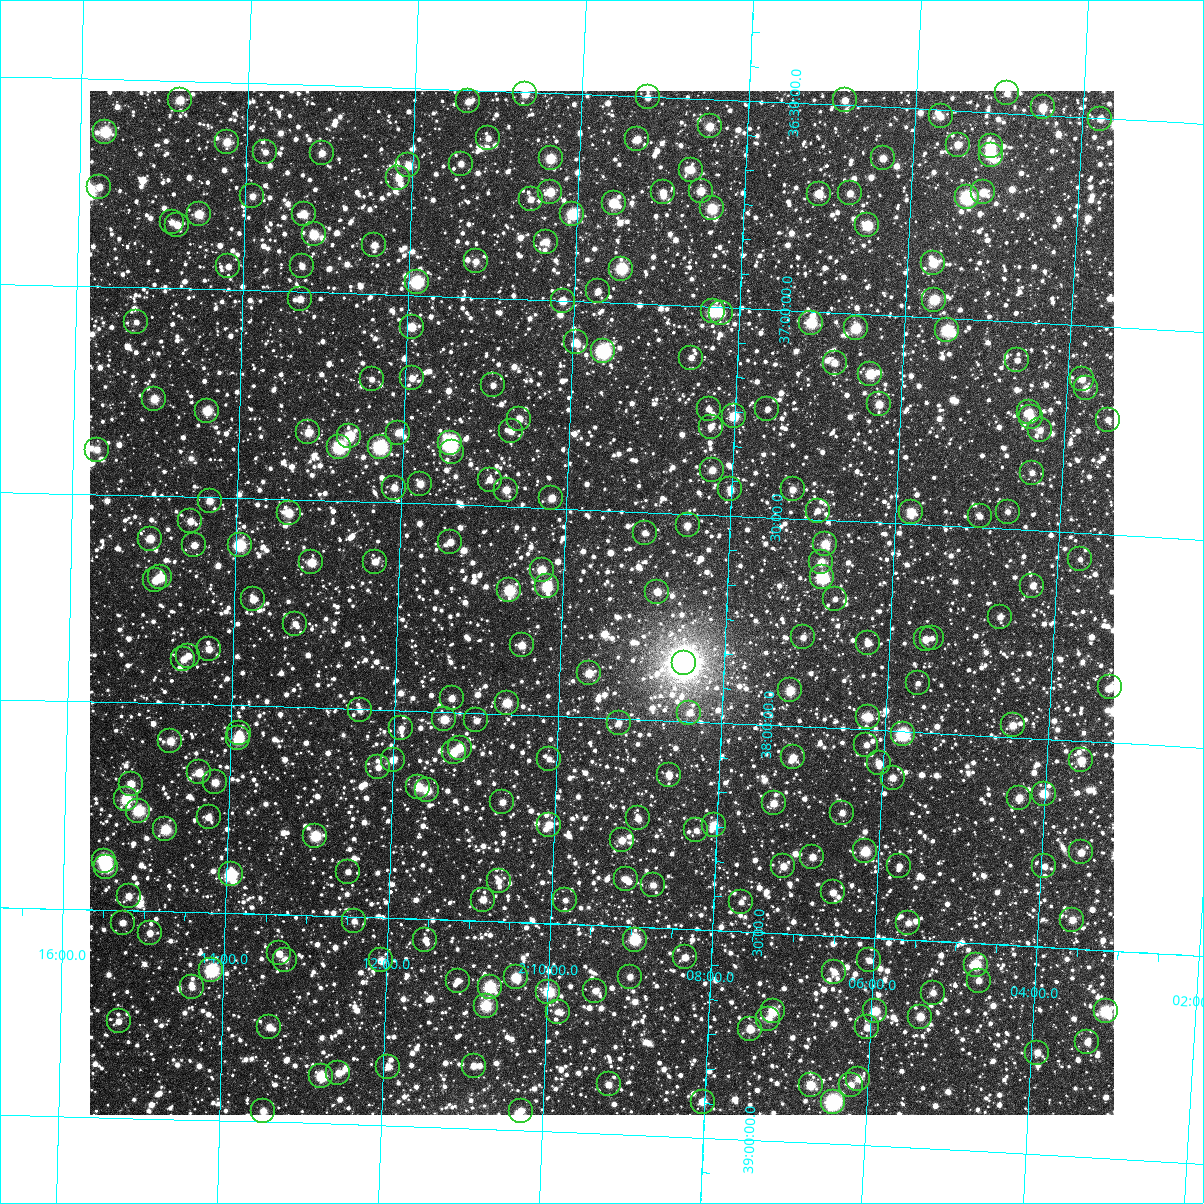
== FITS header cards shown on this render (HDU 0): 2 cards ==
NAXIS1  =                 1024
NAXIS2  =                 1024

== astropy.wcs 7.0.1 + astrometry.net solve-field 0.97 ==
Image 1024 x 1024 px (HDU 0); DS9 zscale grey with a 90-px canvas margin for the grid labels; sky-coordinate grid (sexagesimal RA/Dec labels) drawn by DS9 from the SOLVED WCS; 259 Tycho-2 reference stars matched to detected sources circled (green)
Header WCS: RA---TAN-SIP/DEC--TAN-SIP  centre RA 02:09:31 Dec +37:43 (32.38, +37.72 deg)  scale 8.67 arcsec/px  FOV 148.0' x 148.0'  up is +178 deg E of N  parity flipped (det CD > 0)
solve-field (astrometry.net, Tycho-2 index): VERIFIED the header's WCS against the Tycho-2 star catalogue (verified at 6 index scales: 14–259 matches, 0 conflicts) and refined it, rather than solving blind
Solved WCS: RA---TAN-SIP/DEC--TAN-SIP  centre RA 02:09:31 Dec +37:43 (32.38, +37.72 deg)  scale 8.67 arcsec/px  FOV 148.0' x 148.0'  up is +178 deg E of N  parity flipped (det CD > 0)
The solver's refit moves the header's centre by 0.18 arcsec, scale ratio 1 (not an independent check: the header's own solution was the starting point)
Tycho-2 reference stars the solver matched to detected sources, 259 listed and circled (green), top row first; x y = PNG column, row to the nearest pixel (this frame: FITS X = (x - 90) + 1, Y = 1024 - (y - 91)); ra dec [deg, ICRS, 3 dp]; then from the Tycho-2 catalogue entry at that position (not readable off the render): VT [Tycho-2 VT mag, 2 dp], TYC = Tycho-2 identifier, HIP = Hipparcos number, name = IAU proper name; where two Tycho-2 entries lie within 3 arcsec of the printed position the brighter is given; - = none
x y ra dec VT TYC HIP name
1007 93 31.228 +36.452 11.36 2320-458-1 - -
525 94 32.670 +36.505 10.41 2321-1218-1 - -
648 97 32.303 +36.502 11.58 2321-1222-1 - -
180 100 33.704 +36.546 10.23 2321-1278-1 - -
845 100 31.712 +36.488 11.09 2321-1014-1 - -
468 101 32.840 +36.528 11.18 2321-1134-1 - -
1043 107 31.119 +36.482 10.20 2320-258-1 - -
941 116 31.423 +36.516 11.23 2320-1526-1 - -
1100 119 30.945 +36.502 11.27 2320-506-1 - -
710 126 32.114 +36.566 10.39 2321-1002-1 - -
105 132 33.925 +36.626 9.27 2322-234-1 - -
488 138 32.776 +36.615 11.69 2321-974-1 - -
637 139 32.329 +36.604 10.92 2321-1576-1 - -
227 142 33.559 +36.644 10.58 2321-1241-1 - -
958 145 31.368 +36.582 11.21 2320-1713-1 - -
991 146 31.269 +36.582 9.56 2320-1751-1 - -
265 152 33.443 +36.666 11.69 2321-1154-1 - -
322 153 33.274 +36.664 11.11 2321-1417-1 - -
991 155 31.268 +36.602 9.39 2320-1694-1 - -
551 158 32.587 +36.658 9.80 2321-830-1 - -
883 158 31.590 +36.624 10.78 2321-1639-1 - -
461 164 32.856 +36.679 11.84 2321-1466-1 - -
408 165 33.013 +36.687 10.35 2321-1536-1 - -
691 170 32.165 +36.672 10.56 2321-490-1 - -
398 178 33.041 +36.717 10.75 2321-1156-1 - -
99 187 33.940 +36.760 11.19 2322-24-1 - -
701 191 32.132 +36.722 10.50 2321-1572-1 - -
550 192 32.584 +36.739 10.05 2321-1392-1 - -
663 192 32.245 +36.728 11.15 2321-1444-1 - -
983 192 31.284 +36.693 10.63 2320-1329-1 - -
850 193 31.684 +36.712 11.31 2321-1620-1 - -
819 194 31.778 +36.716 10.36 2321-786-1 - -
252 196 33.479 +36.773 11.24 2321-150-1 - -
967 197 31.331 +36.707 8.29 2320-1567-1 - -
531 199 32.641 +36.758 11.59 2321-754-1 - -
614 203 32.392 +36.760 9.81 2321-682-1 - -
712 208 32.096 +36.763 9.51 2321-760-1 - -
199 214 33.638 +36.820 10.11 2321-1139-1 - -
304 214 33.323 +36.811 10.93 2321-1602-1 - -
572 214 32.514 +36.790 9.17 2321-1599-1 - -
172 222 33.719 +36.841 11.62 2321-576-1 - -
177 225 33.701 +36.847 11.25 2321-138-1 - -
867 225 31.627 +36.787 9.57 2321-1122-1 - -
314 234 33.291 +36.861 9.93 2321-688-1 - -
546 242 32.592 +36.859 11.05 2321-1232-1 - -
374 245 33.107 +36.881 11.09 2321-364-1 - -
476 261 32.800 +36.912 11.43 2321-1347-1 - -
933 263 31.423 +36.868 9.80 2320-579-1 - -
228 266 33.545 +36.943 11.53 2321-1322-1 - -
302 266 33.323 +36.938 11.69 2321-244-1 - -
621 269 32.361 +36.916 8.92 2321-476-1 - -
417 282 32.975 +36.966 8.79 2321-592-1 10253 -
598 291 32.428 +36.973 11.64 2321-494-1 - -
300 299 33.326 +37.017 11.26 2321-70-1 - -
934 300 31.416 +36.957 9.82 2320-145-1 9772 -
563 301 32.533 +36.999 11.11 2321-1099-1 - -
713 311 32.079 +37.011 9.42 2321-1145-1 - -
721 313 32.056 +37.013 10.38 2321-12-1 - -
136 322 33.819 +37.083 11.98 2322-159-1 - -
811 323 31.782 +37.027 9.40 2321-1192-1 - -
412 327 32.987 +37.075 10.29 2321-1640-1 - -
856 328 31.647 +37.035 9.55 2321-1645-1 - -
947 330 31.370 +37.029 9.03 2320-1605-1 - -
576 342 32.490 +37.098 11.05 2321-334-1 - -
603 351 32.406 +37.116 8.30 2321-1195-1 10077 -
691 358 32.140 +37.124 11.74 2321-292-1 - -
1017 360 31.156 +37.093 12.08 2320-907-1 - -
835 363 31.706 +37.121 11.03 2321-1211-1 - -
870 374 31.596 +37.143 9.80 2321-10-1 - -
412 378 32.981 +37.199 11.46 2321-1370-1 - -
372 379 33.102 +37.204 11.52 2321-1238-1 - -
1082 379 30.957 +37.130 11.25 2320-49-1 - -
493 385 32.735 +37.209 11.54 2321-666-1 - -
1086 388 30.943 +37.151 11.30 2320-903-1 - -
154 399 33.759 +37.267 10.26 2322-120-1 - -
879 404 31.566 +37.216 10.64 2321-1647-1 - -
709 409 32.080 +37.246 11.66 2321-198-1 - -
767 409 31.902 +37.239 12.02 2321-946-1 - -
207 411 33.597 +37.293 9.81 2321-1184-1 - -
1029 412 31.111 +37.216 10.76 2320-595-1 - -
734 416 32.003 +37.261 9.83 2321-142-1 - -
1031 417 31.104 +37.229 11.15 2320-1706-1 - -
519 419 32.652 +37.287 10.89 2321-422-1 - -
1108 420 30.872 +37.224 11.37 2320-353-1 - -
711 427 32.072 +37.288 11.36 2321-962-1 - -
1040 430 31.076 +37.258 11.68 2320-9-1 - -
511 431 32.675 +37.318 11.29 2321-416-1 - -
308 432 33.289 +37.337 10.43 2321-1328-1 - -
398 433 33.017 +37.331 10.89 2321-496-1 - -
349 436 33.165 +37.343 9.36 2321-1108-1 - -
450 443 32.860 +37.352 8.07 2321-24-1 10222 -
339 447 33.195 +37.370 8.72 2321-1327-1 - -
380 447 33.071 +37.367 8.46 2321-930-1 10275 -
97 450 33.928 +37.392 11.16 2322-26-1 - -
452 452 32.851 +37.372 11.25 2321-232-1 - -
712 470 32.062 +37.392 10.95 2321-460-1 - -
1032 473 31.092 +37.361 11.78 2320-743-1 - -
490 480 32.734 +37.437 11.62 2321-276-1 - -
420 484 32.945 +37.452 10.74 2321-606-1 - -
394 488 33.024 +37.464 10.87 2321-154-1 - -
730 489 32.004 +37.437 10.81 2321-1064-1 - -
793 489 31.815 +37.430 11.06 2321-388-1 - -
506 490 32.684 +37.459 10.76 2321-590-1 - -
551 498 32.545 +37.476 10.66 2321-1183-1 - -
210 501 33.583 +37.509 10.71 2830-106-1 - -
818 511 31.736 +37.479 12.04 2321-1026-1 - -
911 512 31.452 +37.471 10.21 2320-147-1 - -
1008 512 31.160 +37.458 12.11 2320-329-1 - -
289 513 33.341 +37.533 10.28 2830-1370-1 - -
980 516 31.244 +37.473 12.39 2320-231-1 - -
190 521 33.639 +37.559 11.30 2830-894-2 - -
688 525 32.129 +37.528 11.19 2829-1940-1 - -
645 533 32.258 +37.550 11.74 2829-1953-1 - -
150 539 33.760 +37.604 10.29 2830-1268-1 - -
450 542 32.847 +37.590 10.98 2830-766-1 - -
825 544 31.708 +37.558 10.33 2829-1728-1 - -
194 545 33.626 +37.617 11.01 2830-1334-1 - -
240 545 33.487 +37.614 8.98 2830-1283-1 - -
1080 559 30.933 +37.563 12.11 2829-1768-1 - -
311 562 33.267 +37.650 10.13 2830-694-1 - -
375 562 33.075 +37.644 11.15 2830-454-1 - -
821 562 31.718 +37.603 10.69 2829-2217-1 - -
542 570 32.567 +37.650 10.06 2830-1332-1 - -
160 577 33.725 +37.696 10.08 2830-612-1 - -
822 577 31.713 +37.639 8.89 2829-1969-1 9861 -
155 580 33.741 +37.704 11.00 2830-1338-1 - -
547 586 32.548 +37.688 9.51 2830-234-1 - -
1032 586 31.073 +37.633 11.96 2829-2058-1 - -
509 590 32.662 +37.702 9.29 2830-1325-1 - -
657 592 32.212 +37.691 11.32 2829-1840-1 - -
253 599 33.443 +37.743 11.00 2830-1405-1 - -
835 599 31.671 +37.689 11.97 2829-2085-1 - -
1000 617 31.166 +37.713 11.99 2829-2112-1 - -
295 624 33.312 +37.799 11.62 2830-998-1 - -
803 637 31.762 +37.785 11.63 2829-2232-1 - -
932 638 31.371 +37.772 12.52 2829-1937-1 - -
926 639 31.389 +37.775 11.18 2829-891-1 - -
868 643 31.565 +37.791 10.97 2829-1013-1 - -
522 645 32.619 +37.833 10.69 2830-1128-1 - -
209 649 33.573 +37.865 10.90 2830-590-1 - -
188 656 33.635 +37.883 11.92 2830-1118-1 - -
183 659 33.649 +37.892 11.15 2830-1418-1 - -
684 663 32.122 +37.859 4.80 2829-2251-1 9977 -
589 673 32.410 +37.894 10.51 2829-1409-1 - -
918 683 31.407 +37.882 12.32 2829-2224-1 - -
1110 687 30.819 +37.868 11.31 2829-1859-2 - -
790 690 31.795 +37.914 10.11 2829-1363-1 - -
452 698 32.827 +37.966 11.40 2830-690-1 - -
507 703 32.657 +37.973 9.98 2830-792-1 - -
360 710 33.107 +38.002 11.82 2830-652-1 - -
689 713 32.100 +37.980 11.66 2829-1697-1 - -
868 717 31.555 +37.969 10.02 2829-705-1 - -
444 719 32.847 +38.018 10.14 2830-1094-1 - -
476 720 32.749 +38.018 11.78 2830-1056-1 - -
619 723 32.314 +38.010 11.71 2829-1580-1 - -
1013 725 31.110 +37.971 10.65 2829-1005-1 - -
401 728 32.977 +38.042 11.81 2830-936-1 - -
239 733 33.473 +38.067 11.93 2830-1250-1 - -
903 734 31.444 +38.006 8.75 2829-2208-1 9781 -
238 738 33.474 +38.079 9.38 2830-1299-1 - -
170 741 33.682 +38.090 10.41 2830-642-1 - -
866 745 31.554 +38.036 11.79 2829-813-1 - -
460 748 32.796 +38.084 10.20 2830-870-1 - -
454 752 32.815 +38.096 10.65 2830-1234-1 - -
793 757 31.776 +38.075 11.17 2829-1465-1 - -
549 759 32.522 +38.104 11.49 2830-252-1 - -
393 760 33.000 +38.119 10.94 2830-436-1 - -
1081 760 30.895 +38.047 10.39 2829-1413-1 - -
879 763 31.513 +38.080 11.09 2829-793-1 - -
378 767 33.044 +38.139 11.41 2830-1216-1 - -
199 772 33.593 +38.164 11.03 2830-202-1 - -
669 775 32.154 +38.130 11.12 2829-1694-1 - -
893 778 31.468 +38.113 11.00 2829-1373-1 - -
215 782 33.542 +38.186 10.64 2830-1300-1 - -
131 784 33.800 +38.195 10.68 2830-546-1 - -
418 787 32.919 +38.182 10.23 2830-1270-1 - -
427 790 32.892 +38.190 10.33 2830-1050-1 - -
1044 794 31.004 +38.132 10.26 2829-1984-1 - -
1019 798 31.079 +38.145 10.66 2829-2119-1 - -
126 799 33.814 +38.233 9.48 2830-900-1 - -
502 802 32.660 +38.212 11.30 2830-492-1 - -
774 803 31.829 +38.188 10.73 2829-2095-1 - -
138 811 33.775 +38.259 9.22 2830-1080-1 - -
842 813 31.618 +38.203 11.52 2829-1938-1 - -
209 817 33.559 +38.271 11.09 2830-1224-1 - -
638 818 32.242 +38.238 11.19 2829-839-1 - -
549 825 32.515 +38.263 10.65 2830-1180-1 - -
714 825 32.010 +38.247 10.26 2829-239-1 - -
165 829 33.690 +38.303 9.83 2830-276-1 - -
696 830 32.063 +38.261 11.74 2829-2200-1 - -
315 836 33.230 +38.309 9.33 2830-1333-1 - -
622 840 32.290 +38.293 11.04 2829-465-1 - -
865 851 31.542 +38.293 9.81 2829-1890-1 - -
1081 852 30.880 +38.268 10.75 2829-1137-1 - -
812 857 31.703 +38.313 11.17 2829-1827-1 - -
104 861 33.876 +38.382 8.49 2830-764-1 - -
783 866 31.790 +38.338 10.95 2829-2157-1 - -
899 866 31.436 +38.324 11.57 2829-1077-1 - -
1044 866 30.990 +38.307 11.39 2829-1457-1 - -
106 867 33.869 +38.398 9.36 2830-1114-1 - -
348 872 33.126 +38.392 11.71 2830-1314-1 - -
231 874 33.487 +38.407 8.75 2830-1442-1 10398 -
626 879 32.272 +38.386 11.60 2829-1093-1 - -
499 881 32.663 +38.403 11.49 2830-1415-1 - -
653 885 32.189 +38.397 11.40 2829-1819-1 - -
833 892 31.635 +38.396 11.49 2829-1541-1 - -
129 896 33.799 +38.466 11.16 2830-896-1 - -
483 900 32.708 +38.448 10.94 2830-1182-1 - -
565 900 32.456 +38.442 11.98 2829-783-1 - -
741 902 31.915 +38.429 12.20 2829-389-1 - -
1072 920 30.895 +38.431 10.91 2829-1179-1 - -
354 921 33.103 +38.510 11.40 2830-1342-1 - -
123 923 33.815 +38.530 11.41 2830-418-1 - -
908 923 31.399 +38.460 11.39 2829-2221-1 - -
150 933 33.730 +38.553 10.95 2830-464-1 - -
425 940 32.882 +38.550 11.68 2830-460-1 - -
635 940 32.237 +38.530 9.14 2829-1293-1 - -
279 953 33.330 +38.594 11.36 2830-610-1 - -
685 957 32.081 +38.568 11.22 2829-1233-1 - -
285 960 33.311 +38.608 11.15 2830-278-1 - -
381 960 33.015 +38.603 10.58 2830-648-1 - -
869 960 31.513 +38.555 11.21 2829-1810-1 - -
976 965 31.185 +38.552 9.32 2829-1247-1 - -
211 970 33.538 +38.639 8.38 2830-1021-1 - -
834 972 31.619 +38.587 11.46 2829-497-1 - -
516 977 32.598 +38.633 9.76 2830-1073-1 - -
630 977 32.247 +38.621 11.19 2829-351-1 - -
458 981 32.778 +38.646 11.53 2830-957-1 - -
979 981 31.173 +38.590 11.50 2829-439-1 - -
192 987 33.596 +38.681 11.38 2830-729-1 - -
490 987 32.678 +38.658 9.08 2830-1211-1 - -
595 991 32.353 +38.658 11.50 2829-913-1 - -
548 992 32.497 +38.664 9.45 2829-811-1 - -
933 993 31.312 +38.624 11.23 2829-1598-1 - -
486 1006 32.688 +38.704 9.55 2830-901-1 - -
773 1011 31.802 +38.688 9.70 2829-355-1 - -
875 1011 31.486 +38.676 10.17 2829-1774-1 - -
1106 1011 30.777 +38.646 9.21 2829-683-1 - -
558 1012 32.464 +38.711 11.59 2829-1489-1 - -
920 1017 31.347 +38.684 10.34 2829-707-1 - -
768 1019 31.816 +38.708 11.15 2829-73-1 - -
119 1021 33.820 +38.768 11.29 2830-1167-1 - -
269 1027 33.354 +38.772 10.93 2830-847-1 - -
867 1027 31.510 +38.716 10.91 2829-385-1 - -
750 1029 31.870 +38.734 10.52 2829-27-1 - -
1087 1042 30.828 +38.723 11.20 2829-881-1 - -
1037 1053 30.980 +38.755 10.86 2829-1299-1 - -
474 1066 32.719 +38.849 10.97 2830-1201-1 - -
388 1067 32.983 +38.858 11.19 2830-699-1 - -
338 1073 33.136 +38.878 10.81 2830-807-1 - -
321 1076 33.189 +38.886 9.19 2830-843-1 - -
858 1079 31.528 +38.841 10.66 2829-1002-1 - -
609 1084 32.300 +38.881 11.15 2829-1368-1 - -
811 1085 31.675 +38.861 10.00 2829-1038-1 9849 -
851 1085 31.551 +38.856 11.35 2829-1214-1 - -
703 1102 32.006 +38.914 10.63 2829-402-1 - -
833 1102 31.603 +38.900 7.94 2829-642-1 9822 -
263 1111 33.365 +38.974 11.11 2830-295-1 - -
521 1111 32.568 +38.953 11.01 2830-293-1 - -